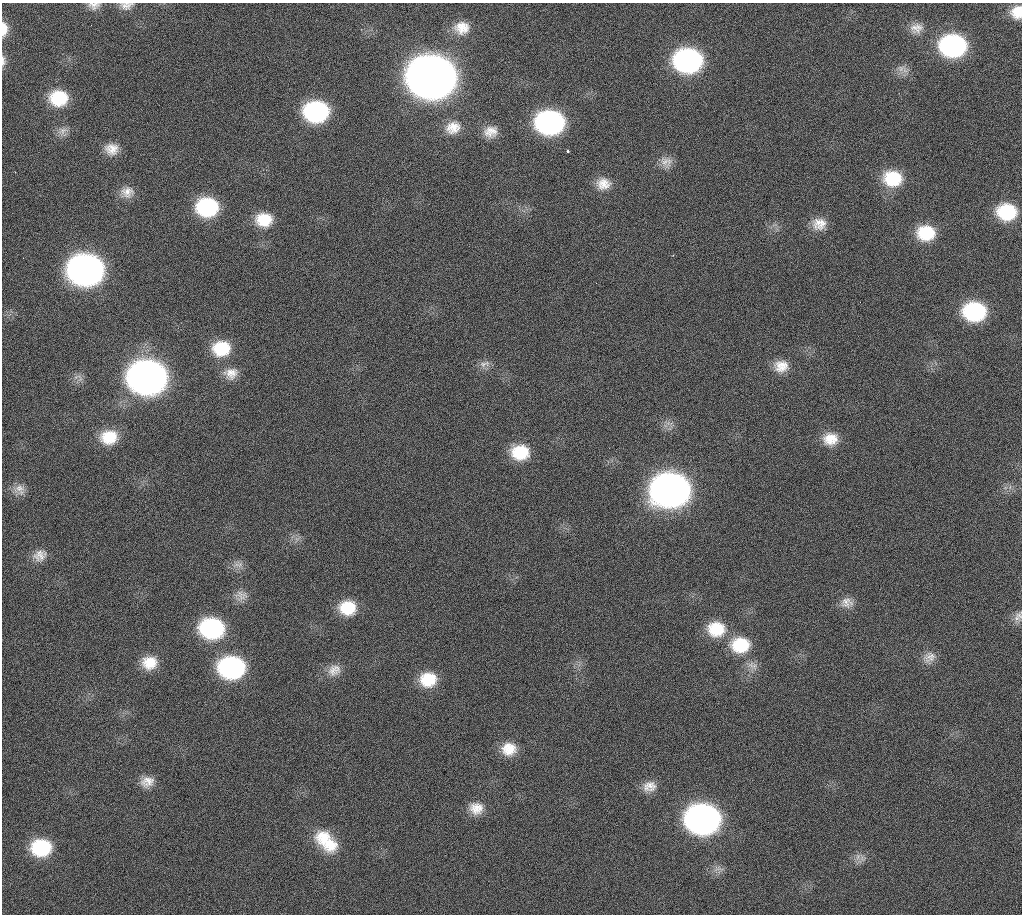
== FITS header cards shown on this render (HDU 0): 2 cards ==
NAXIS1  =                 1020 / length of data axis 1
NAXIS2  =                 912  / length of data axis 2

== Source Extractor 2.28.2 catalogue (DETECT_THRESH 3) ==
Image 1020 x 912 px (HDU 0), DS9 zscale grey, 1 PNG px = 1 image px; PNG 1024 x 916 px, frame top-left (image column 1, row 912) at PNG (2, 3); no overlay
Background 350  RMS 19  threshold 56.1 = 3 sigma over >= 5 px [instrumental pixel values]
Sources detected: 67; all 67 listed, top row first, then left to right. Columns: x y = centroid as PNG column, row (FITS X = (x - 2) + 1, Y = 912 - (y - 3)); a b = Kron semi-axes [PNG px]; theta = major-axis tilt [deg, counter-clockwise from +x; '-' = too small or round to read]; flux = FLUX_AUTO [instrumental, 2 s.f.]
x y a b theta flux
94 5 15 9 0 8.9e+03
126 5 17 10 7 9.8e+03
1017 12 13 11 79 2.1e+04
91 25 2 2 - 5.4e+03
462 28 19 16 4 2.3e+04
916 28 18 14 7 1.5e+04
4 29 16 7 90 1.5e+04
953 46 21 17 -2 2.4e+05
3 61 14 6 -87 5.6e+03
688 61 20 17 -3 3.4e+05
901 68 14 9 14 9.6e+03
432 77 23 20 -3 4.6e+06
59 98 18 16 2 5.5e+04
316 111 20 16 1 1.9e+05
550 122 20 17 0 3.4e+05
453 127 18 15 21 2.1e+04
62 131 14 11 31 9.4e+03
491 132 15 13 12 1.6e+04
112 149 17 14 -11 1.8e+04
567 151 3 3 - 4.9e+03
666 162 17 15 -36 1.3e+04
893 178 21 17 -6 5.8e+04
603 184 19 15 2 2.0e+04
127 192 17 14 -3 1.4e+04
207 207 19 16 -1 1.2e+05
1007 212 19 16 -5 7.3e+04
264 220 19 15 -3 3.5e+04
819 224 18 16 4 1.9e+04
926 233 19 16 1 5.3e+04
23 258 2 2 - 5.6e+03
86 270 22 18 -1 1.0e+06
860 302 2 2 - 4.6e+03
974 311 20 16 -1 1.3e+05
221 348 20 17 6 5.0e+04
485 364 17 7 12 8.2e+03
781 366 18 15 4 2.1e+04
231 373 18 15 12 1.8e+04
147 377 22 19 -2 1.5e+06
109 437 20 16 7 3.8e+04
830 439 18 15 2 2.5e+04
520 452 19 16 -4 4.8e+04
20 489 15 13 -37 1.1e+04
671 490 23 19 2 1.5e+06
40 555 16 13 25 1.4e+04
240 565 9 7 45 6.9e+03
241 595 17 14 -8 1.3e+04
847 603 17 13 -7 1.3e+04
348 608 18 16 -1 4.2e+04
1019 615 15 9 -82 7.8e+03
212 628 20 17 -4 1.7e+05
716 629 21 18 -2 4.6e+04
740 645 22 18 1 5.4e+04
929 657 17 14 22 1.2e+04
149 663 17 15 10 2.8e+04
752 665 17 9 -29 1.0e+04
232 667 20 16 -1 2.5e+05
334 670 19 15 28 1.7e+04
428 679 19 16 8 4.1e+04
509 749 18 16 5 2.6e+04
147 782 17 13 14 1.5e+04
649 786 18 13 11 1.6e+04
476 808 17 15 -5 2.1e+04
703 819 21 18 -3 8.7e+05
323 837 23 20 23 3.7e+04
330 844 21 21 - 3.7e+04
41 848 19 16 2 8.2e+04
858 856 10 6 83 6.2e+03
At the frame edge (FLAGS 8, measured only in part): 5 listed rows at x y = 94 5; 126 5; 1017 12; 4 29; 3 61